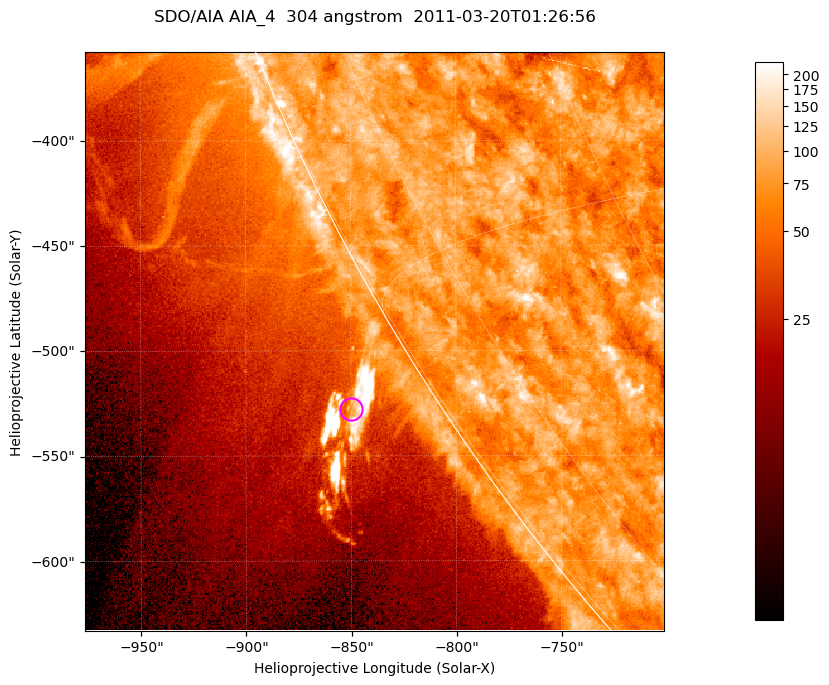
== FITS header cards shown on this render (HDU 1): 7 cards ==
TELESCOP= 'SDO/AIA '           / For AIA: SDO/AIA
INSTRUME= 'AIA_4   '           / For AIA: AIA_ATA1, AIA_ATA2, AIA_ATA3 or AIA_AT
WAVELNTH=                  304 / [angstrom] Wavelength
WAVEUNIT= 'angstrom'           / Wavelength unit: angstrom
DATE-OBS= '2011-03-20T01:26:56.124' / [ISO] Date when observation started; ISO 8
CTYPE1  = 'HPLN-TAN'           / CTYPE1; Typically HPLN
CTYPE2  = 'HPLT-TAN'           / CTYPE2; Typically HPLT

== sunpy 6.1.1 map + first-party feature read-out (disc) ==
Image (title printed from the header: SDO/AIA AIA_4  304 angstrom  2011-03-20T01:26:56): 459 x 459 px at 0.6 arcsec/px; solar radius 964 arcsec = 1606 px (partial field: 1.1% of the solar disc is inside the frame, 44% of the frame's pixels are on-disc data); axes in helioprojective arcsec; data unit not stated in the header (colour bar unlabelled)
Orientation: roll -0.132 deg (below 1 deg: not rotated)
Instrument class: DISC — disc imager (sunpy class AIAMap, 304 A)
Bright regions (active regions / flare kernels): reference = the on-disc median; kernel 5 px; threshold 5 sigma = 100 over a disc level ~76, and >= 1.15x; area >= 210 px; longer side >= 6 px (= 3.6 arcsec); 0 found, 0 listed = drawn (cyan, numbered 1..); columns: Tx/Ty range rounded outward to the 2 arcsec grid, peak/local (2 s.f.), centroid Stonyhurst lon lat
Off-limb structures (1.02-1.3 R_sun): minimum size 105 px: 5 found; the strongest spans PA ~120..125 deg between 1.02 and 1.06 R_sun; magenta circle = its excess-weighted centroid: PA ~120 deg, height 1.04 R_sun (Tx ~-850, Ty ~-528 arcsec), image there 2.2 x the reference